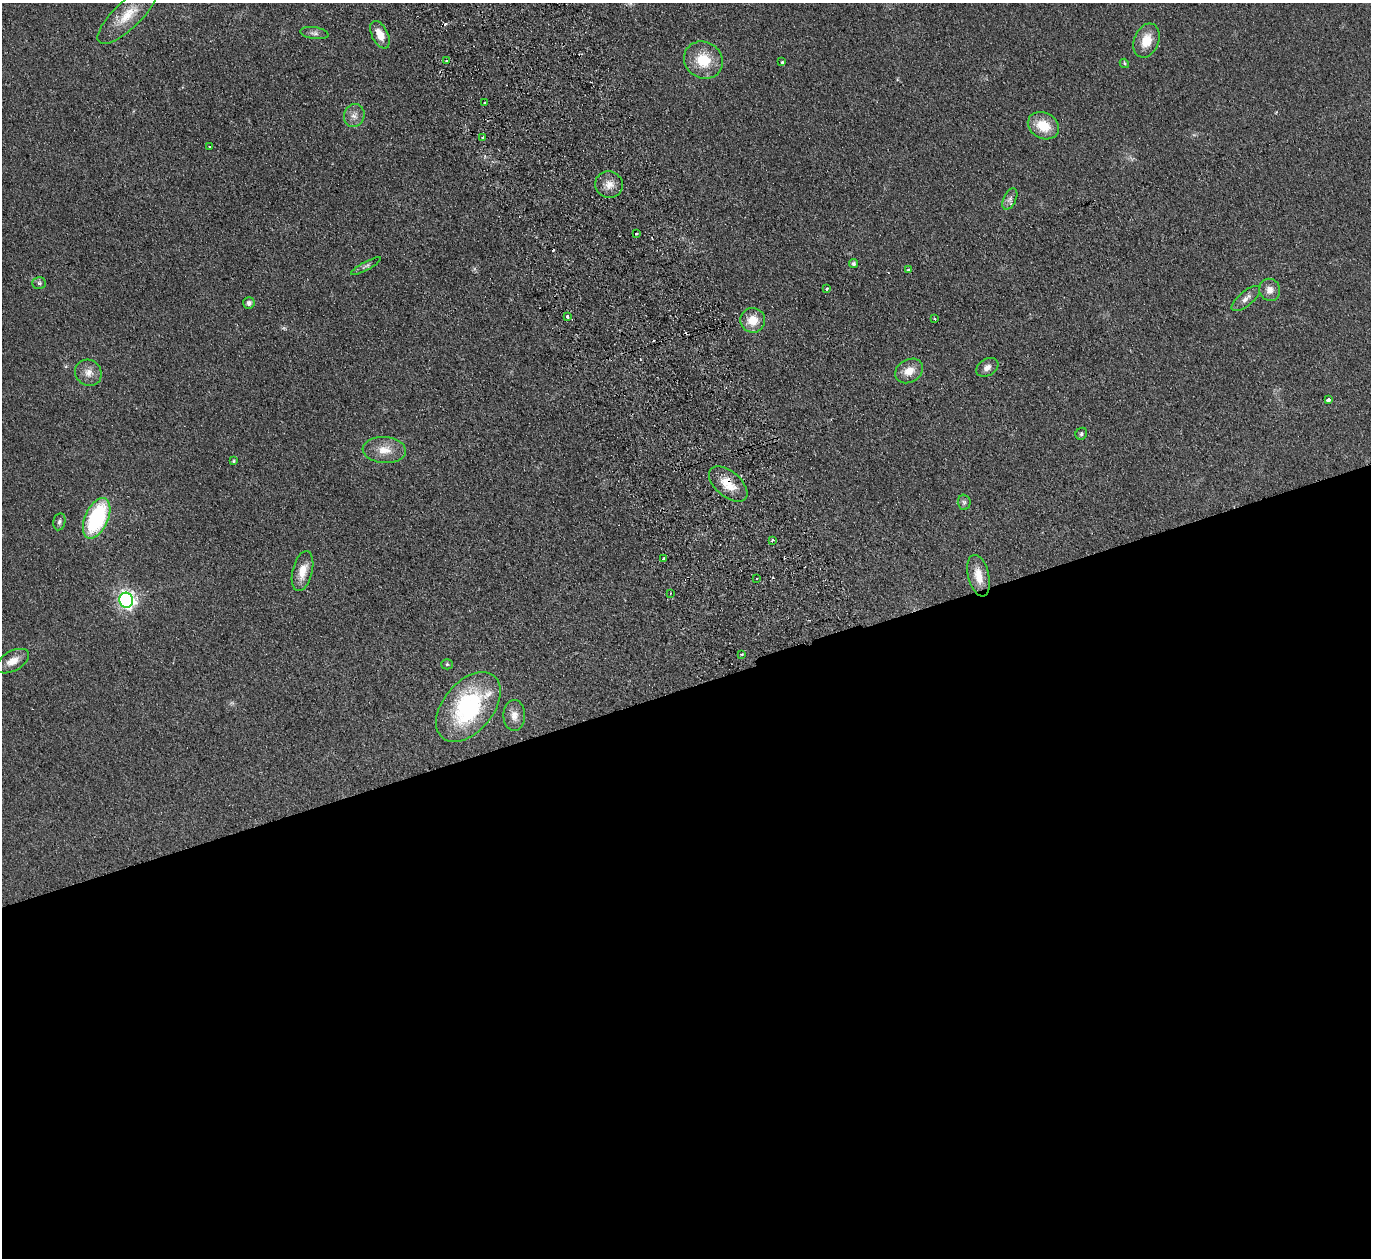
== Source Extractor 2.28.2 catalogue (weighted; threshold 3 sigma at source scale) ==
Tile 15 of 4 x 4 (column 3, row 4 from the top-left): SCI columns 2793-4161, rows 306-1561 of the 5585 x 5508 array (HDU 1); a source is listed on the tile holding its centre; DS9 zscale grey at full resolution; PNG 1373 x 1260 px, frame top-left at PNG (2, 3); each listed source drawn as its Kron ellipse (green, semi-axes under 4 px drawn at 4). Shown black and unused: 46% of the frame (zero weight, under 2 of 3 exposures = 3% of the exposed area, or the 3 px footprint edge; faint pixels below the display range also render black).
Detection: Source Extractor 2.28.2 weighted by HDU 2 'WHT'; one run over the whole footprint, this tile lists its part. Background 0.0914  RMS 0.01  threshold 0.0452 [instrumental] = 3 sigma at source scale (4.5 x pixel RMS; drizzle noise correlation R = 1.50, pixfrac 1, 0.05/0.05 arcsec/px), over >= 5 px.
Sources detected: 57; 1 too faint to see at this stretch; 6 cosmic-ray / hot-pixel residue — neither listed nor drawn; the other 50 listed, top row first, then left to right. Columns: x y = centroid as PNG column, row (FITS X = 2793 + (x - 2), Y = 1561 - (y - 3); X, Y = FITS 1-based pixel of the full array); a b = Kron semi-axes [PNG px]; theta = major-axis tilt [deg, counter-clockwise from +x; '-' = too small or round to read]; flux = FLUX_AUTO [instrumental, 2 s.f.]
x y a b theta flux
127 15 39 13 44 24
314 33 14 6 -8 3.5
380 35 15 8 -64 12
1146 41 18 12 69 17
703 60 20 18 -34 28
447 61 3 3 - 1.9
782 62 3 3 - 1.5
1124 63 5 4 - 1.4
485 103 3 3 - 12
354 116 11 10 - 6.2
1043 126 16 13 -28 22
483 137 3 3 - 2.1
210 147 3 3 - 1.4
609 185 14 13 - 9.5
1010 199 11 6 64 3.7
636 234 3 3 - 1.8
854 263 4 4 - 2
366 266 17 4 28 2.9
908 269 3 2 - 1.4
39 283 7 5 -2 2.1
826 289 3 3 - 2.4
1270 290 11 10 - 7.1
1246 299 17 7 40 5.7
249 303 6 5 - 3.2
567 317 3 3 - 4.3
934 319 3 2 - 1.2
753 320 12 12 - 15
987 367 12 8 31 5.3
909 371 15 11 29 12
88 373 14 12 -39 8.8
1328 399 4 4 - 4.4
1081 434 6 5 - 1.9
384 450 22 13 -4 15
234 461 4 3 - 1.2
728 484 23 12 -40 17
964 502 8 6 -88 2.3
97 518 21 11 66 97
59 522 8 6 78 2.4
773 540 3 3 - 2.1
664 559 3 3 - 8.3
303 571 20 10 76 13
979 576 21 10 -77 15
757 578 3 2 - 0.68
670 593 3 2 - 0.68
126 600 7 7 - 340
742 654 4 3 - 0.85
13 661 18 10 28 9.8
447 664 5 5 - 1.4
468 707 40 25 50 110
514 715 15 11 89 8.1
Overlapping masked pixels (flux is a lower limit): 1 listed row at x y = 728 484